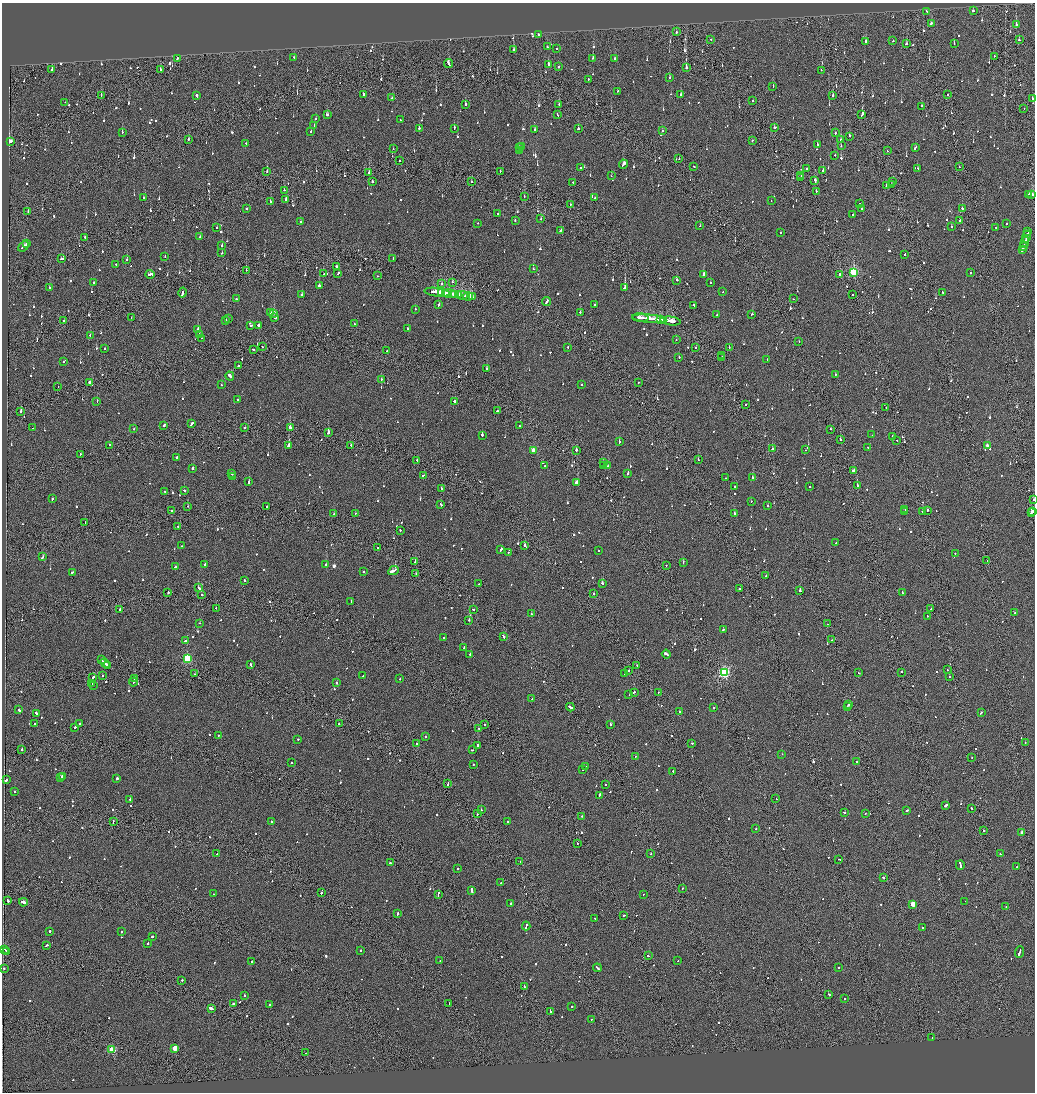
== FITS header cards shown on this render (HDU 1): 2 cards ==
NAXIS1  =                 2065
NAXIS2  =                 2180

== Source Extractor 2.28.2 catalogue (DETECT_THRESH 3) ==
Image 2065 x 2180 px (HDU 1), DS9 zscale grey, zoomed out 1/2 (1 PNG px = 2 x 2 image px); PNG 1037 x 1094 px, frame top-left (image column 1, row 2179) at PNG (2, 3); each listed source drawn as its Kron ellipse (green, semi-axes under 4 px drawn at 4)
Background -0.134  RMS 0.067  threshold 0.2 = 3 sigma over >= 5 px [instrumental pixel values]
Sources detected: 1284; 69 cannot appear on this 1/2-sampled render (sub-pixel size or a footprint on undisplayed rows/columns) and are neither listed nor drawn; of the other 1215, the 500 brightest by FLUX_AUTO listed and drawn (715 fainter detections omitted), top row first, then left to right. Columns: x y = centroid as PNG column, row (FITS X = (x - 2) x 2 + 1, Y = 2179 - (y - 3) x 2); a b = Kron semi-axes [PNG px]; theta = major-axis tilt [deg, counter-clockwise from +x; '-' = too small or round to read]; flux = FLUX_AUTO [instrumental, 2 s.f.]
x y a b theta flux
927 11 2 2 - 270
973 11 2 2 - 360
931 23 3 2 - 270
1016 25 2 2 - 800
676 32 3 1 - 140
538 34 2 2 - 1900
711 39 2 2 - 170
1019 40 2 2 - 170
866 41 2 2 - 170
893 41 2 2 - 140
906 44 2 2 - 230
954 44 2 2 - 250
547 47 2 2 - 110
557 49 2 2 - 210
514 50 2 2 - 440
994 56 2 2 - 120
294 57 2 2 - 120
593 58 2 2 - 220
615 58 2 2 - 260
177 59 2 2 - 230
448 64 4 2 - 210
548 64 2 2 - 320
559 67 2 2 - 97
686 68 2 2 - 1300
52 69 2 2 - 230
160 69 2 2 - 110
821 70 2 1 - 150
669 77 2 2 - 400
588 79 2 2 - 250
773 86 2 2 - 89
618 91 2 2 - 200
364 94 4 2 - 250
948 94 2 1 - 220
681 95 3 2 - 97
101 96 2 1 - 120
197 96 3 2 - 240
832 96 2 2 - 180
392 98 2 2 - 250
1032 98 2 2 - 110
752 101 2 2 - 180
65 102 2 2 - 97
465 104 2 2 - 360
559 105 2 1 - 100
922 106 2 2 - 170
1024 109 2 2 - 120
327 115 3 2 - 280
558 115 4 2 - 240
862 115 3 2 - 350
316 119 2 2 - 100
400 120 2 2 - 160
314 126 2 2 - 350
774 127 2 2 - 280
419 128 2 2 - 520
454 128 3 2 - 110
578 128 2 2 - 130
535 130 2 2 - 190
311 131 2 2 - 87
662 131 2 2 - 86
122 132 2 2 - 380
835 133 2 2 - 190
849 136 2 2 - 400
188 139 2 2 - 180
840 139 2 2 - 130
752 140 2 2 - 600
11 141 3 2 - 340
246 143 2 2 - 230
817 144 2 2 - 230
841 146 2 2 - 100
522 147 3 2 - 290
915 147 3 2 - 190
519 148 2 2 - 450
393 149 2 1 - 150
519 150 3 2 - 610
887 151 2 1 - 120
835 155 2 2 - 110
679 159 2 1 - 130
399 161 2 2 - 93
623 164 4 2 - 350
694 166 2 2 - 180
580 167 2 2 - 150
959 167 2 1 - 93
806 169 2 2 - 110
918 169 2 2 - 190
823 170 2 2 - 270
500 171 2 1 - 100
267 172 2 2 - 180
369 172 2 2 - 150
801 175 2 2 - 150
611 176 2 1 - 120
800 178 2 2 - 130
815 180 3 2 - 440
372 181 2 2 - 290
472 181 2 1 - 140
893 181 2 1 - 200
573 182 2 2 - 220
891 184 2 1 - 220
886 186 2 1 - 180
284 190 2 2 - 230
816 191 2 2 - 140
1029 194 2 2 - 110
1032 194 4 2 - 350
524 197 2 1 - 100
144 198 3 2 - 110
595 198 2 1 - 97
286 199 3 2 - 97
270 201 2 2 - 190
771 201 2 2 - 160
570 204 2 1 - 110
860 204 2 2 - 140
246 208 2 2 - 280
862 209 2 2 - 100
962 209 2 2 - 230
28 211 2 1 - 110
498 214 2 2 - 160
853 215 2 2 - 110
541 219 2 2 - 120
515 220 2 2 - 140
300 221 2 2 - 120
960 221 2 2 - 92
478 223 2 2 - 100
1006 224 2 2 - 160
700 226 2 2 - 110
217 227 2 2 - 110
951 227 2 2 - 92
996 227 2 2 - 130
560 230 3 2 - 220
1028 232 3 1 - 280
781 233 2 2 - 140
1027 236 6 2 73 580
85 237 2 2 - 300
200 237 2 2 - 86
1025 242 5 2 - 300
26 244 3 1 - 180
23 246 6 2 41 440
222 246 2 2 - 230
1023 246 3 2 - 290
1022 249 3 2 - 270
222 253 2 2 - 130
904 255 2 2 - 130
165 256 2 2 - 94
393 258 2 1 - 120
62 259 3 2 - 210
127 260 2 2 - 160
116 264 2 1 - 210
337 266 2 2 - 240
533 269 2 2 - 130
246 270 2 1 - 110
338 273 2 2 - 180
854 273 3 3 - 1200
971 273 2 2 - 310
150 274 4 2 - 460
324 274 2 2 - 91
703 275 2 2 - 670
840 275 3 2 - 240
378 276 2 2 - 110
676 280 2 2 - 250
94 282 2 2 - 140
453 282 2 2 - 340
710 283 2 2 - 110
442 284 2 2 - 140
319 286 3 2 - 120
49 288 2 2 - 250
625 288 3 2 - 2000
183 292 5 2 - 420
437 292 13 2 -7 2100
723 292 2 2 - 110
942 292 3 2 - 160
441 293 3 2 - 410
450 294 8 2 -9 1000
454 294 4 2 - 790
852 294 2 1 - 110
302 295 2 2 - 250
459 295 3 2 - 380
462 295 6 2 -5 750
468 296 5 1 - 460
472 297 4 2 - 500
236 299 2 2 - 100
793 299 2 1 - 150
546 302 4 2 - 200
439 305 3 2 - 190
595 305 2 2 - 170
694 305 2 1 - 87
415 309 2 2 - 100
580 312 2 2 - 130
270 313 2 2 - 120
274 313 3 2 - 520
752 314 2 2 - 130
716 315 2 2 - 200
131 318 2 1 - 220
275 318 3 2 - 1000
640 318 8 2 -3 920
228 319 2 2 - 170
649 319 17 2 -5 1700
661 319 4 2 - 600
226 320 2 2 - 360
663 320 2 2 - 450
64 321 2 2 - 450
670 321 10 2 -7 1200
354 324 2 2 - 87
258 325 2 2 - 1100
251 326 3 2 - 140
408 328 2 2 - 93
198 330 2 2 - 1900
90 335 2 2 - 170
199 335 2 2 - 670
201 338 2 2 - 210
676 340 2 2 - 94
799 341 2 1 - 98
262 347 2 2 - 90
568 347 2 1 - 91
729 347 2 1 - 96
105 348 2 2 - 92
695 348 2 1 - 120
253 349 2 2 - 100
387 351 2 2 - 150
722 356 2 1 - 230
679 357 2 2 - 150
721 358 2 1 - 400
767 360 2 2 - 400
64 362 2 2 - 96
238 366 2 2 - 200
486 369 2 2 - 940
835 374 2 2 - 140
230 376 4 2 - 610
381 379 2 2 - 110
90 382 2 2 - 1100
638 382 2 1 - 87
581 384 2 2 - 110
221 385 2 2 - 110
58 386 2 1 - 170
237 400 2 2 - 210
454 401 2 2 - 1400
97 402 3 2 - 260
746 404 2 1 - 1200
886 407 2 2 - 96
21 411 2 1 - 580
497 411 2 2 - 270
191 424 4 2 - 250
164 425 3 2 - 250
519 426 2 1 - 90
33 428 2 1 - 120
245 428 2 2 - 100
290 428 2 2 - 2900
134 429 2 1 - 170
831 429 2 2 - 120
328 432 2 2 - 850
482 435 2 2 - 450
872 435 2 1 - 140
892 437 3 2 - 460
840 439 2 2 - 230
897 440 2 1 - 370
619 442 2 2 - 200
110 445 2 2 - 120
351 445 2 2 - 120
289 446 2 2 - 2200
987 446 3 2 - 140
868 447 2 2 - 110
773 449 3 2 - 210
533 450 3 2 - 210
576 450 2 2 - 420
806 450 2 2 - 130
81 454 2 2 - 120
176 457 2 2 - 150
698 459 2 2 - 110
417 460 2 2 - 170
603 462 2 2 - 220
604 465 2 2 - 120
545 466 2 2 - 91
607 466 3 2 - 310
193 468 2 2 - 680
853 471 3 2 - 260
628 473 3 2 - 250
232 474 2 2 - 110
423 475 3 2 - 150
232 477 2 2 - 110
752 477 2 2 - 310
726 478 2 2 - 120
249 482 2 2 - 320
577 482 3 2 - 860
857 486 2 2 - 180
735 487 3 2 - 130
809 487 2 2 - 88
442 489 2 2 - 170
184 490 2 2 - 150
165 492 2 2 - 140
52 499 2 2 - 91
1034 499 2 1 - 110
751 501 2 2 - 120
441 504 3 2 - 140
188 506 2 1 - 91
267 506 2 2 - 170
768 506 2 2 - 130
905 510 2 2 - 89
927 510 2 2 - 190
172 511 2 2 - 710
905 511 2 1 - 95
1033 511 3 2 - 1900
923 512 3 2 - 190
355 513 2 2 - 150
734 513 2 2 - 410
1031 513 2 1 - 1700
334 514 2 2 - 100
85 523 2 2 - 120
178 526 2 1 - 130
400 531 2 2 - 230
836 543 2 2 - 110
525 545 3 2 - 550
181 546 2 1 - 86
378 547 2 1 - 110
501 550 4 2 - 210
599 550 2 2 - 120
508 552 2 2 - 93
955 553 2 2 - 170
43 557 3 2 - 290
415 561 2 1 - 670
987 561 2 1 - 86
683 562 3 2 - 95
205 564 3 2 - 150
326 565 2 2 - 140
666 566 2 1 - 160
175 567 2 2 - 290
394 571 6 2 26 1800
72 572 2 1 - 190
363 572 2 2 - 110
416 573 2 1 - 92
766 576 2 2 - 93
244 580 2 2 - 120
602 583 3 2 - 250
478 584 2 2 - 110
198 588 3 2 - 660
739 589 2 2 - 260
800 591 2 2 - 330
168 592 2 2 - 120
902 592 2 2 - 140
593 594 2 2 - 120
202 595 2 2 - 160
351 601 3 2 - 210
216 608 2 2 - 100
120 609 2 2 - 1200
473 609 2 2 - 150
931 609 2 2 - 130
531 613 2 2 - 110
1014 613 2 1 - 93
927 616 2 2 - 130
469 620 2 2 - 180
200 623 2 2 - 300
827 624 2 1 - 130
723 630 2 2 - 340
503 636 3 2 - 220
444 637 2 2 - 220
832 640 2 1 - 130
185 641 2 2 - 540
464 648 2 2 - 140
666 654 4 2 - 330
470 655 2 2 - 590
187 659 3 3 - 1000
101 660 3 2 - 200
105 663 5 2 - 620
107 665 2 1 - 140
251 665 3 2 - 210
637 665 2 1 - 100
629 670 2 2 - 300
947 670 2 2 - 90
724 672 3 3 - 2000
902 672 2 1 - 120
859 673 2 2 - 93
194 674 2 2 - 98
625 674 2 2 - 280
102 675 2 1 - 140
363 676 2 1 - 97
949 677 2 2 - 100
93 678 3 2 - 270
135 679 3 2 - 170
400 679 2 2 - 110
133 682 4 2 - 210
337 683 2 2 - 100
92 684 2 1 - 120
93 685 2 1 - 200
634 692 3 2 - 210
658 693 2 1 - 110
629 695 2 2 - 110
532 699 2 1 - 99
848 705 2 1 - 97
570 707 4 2 - 400
714 707 2 2 - 310
847 707 2 2 - 100
19 710 3 2 - 210
679 712 2 2 - 400
36 713 3 2 - 250
981 713 3 2 - 94
79 723 2 2 - 95
34 724 2 2 - 160
339 724 2 2 - 160
610 724 2 2 - 610
485 725 2 1 - 210
75 728 3 2 - 190
479 728 2 2 - 380
218 735 2 2 - 130
426 737 2 2 - 99
298 739 2 2 - 90
1025 742 2 1 - 130
691 743 3 2 - 140
417 744 2 2 - 250
478 746 3 2 - 320
22 749 2 2 - 210
472 750 2 2 - 280
782 754 2 1 - 300
635 756 2 1 - 130
972 757 2 1 - 110
857 761 2 2 - 110
291 762 2 2 - 91
473 765 2 2 - 95
586 767 3 2 - 89
583 769 2 2 - 140
673 771 2 2 - 340
62 776 2 2 - 350
60 778 2 1 - 310
117 778 2 2 - 770
6 780 3 2 - 300
448 784 3 1 - 280
605 784 2 2 - 160
15 792 2 2 - 100
599 795 3 2 - 150
130 799 2 2 - 110
776 799 2 2 - 170
946 805 3 2 - 400
972 808 3 2 - 200
481 809 2 1 - 140
906 810 3 2 - 120
844 812 2 2 - 190
865 813 2 2 - 110
478 814 3 2 - 100
582 816 2 1 - 120
508 821 2 2 - 120
113 822 3 1 - 120
272 822 2 2 - 100
756 829 2 2 - 180
984 830 2 2 - 96
1022 833 3 2 - 110
577 843 2 1 - 410
217 854 2 2 - 97
651 854 2 1 - 190
1000 854 2 2 - 140
838 859 3 1 - 300
520 862 2 2 - 150
390 863 2 2 - 210
960 865 5 2 - 360
1017 867 2 2 - 120
458 868 2 2 - 210
883 877 2 2 - 480
501 883 2 2 - 180
683 888 2 1 - 190
472 890 4 2 - 310
321 893 2 2 - 120
214 894 2 1 - 190
438 894 4 1 - 250
643 895 2 2 - 110
8 900 3 2 - 340
965 901 2 1 - 140
23 902 4 2 - 670
511 903 2 2 - 160
913 904 3 3 - 240
1006 906 2 2 - 260
398 914 3 2 - 120
624 915 2 2 - 120
594 918 2 2 - 150
526 926 4 2 - 370
922 927 2 2 - 110
50 931 2 1 - 570
121 932 2 2 - 150
152 936 2 2 - 140
148 943 2 2 - 140
46 945 3 2 - 170
5 949 3 1 - 110
360 950 2 2 - 140
7 952 4 2 - 200
1019 952 6 2 69 430
648 956 2 2 - 210
440 960 2 2 - 110
678 961 2 2 - 96
251 962 2 2 - 170
838 967 2 2 - 420
4 968 2 2 - 130
597 968 4 2 - 300
182 980 2 2 - 160
524 987 3 2 - 160
829 994 3 2 - 230
245 995 2 2 - 150
844 999 2 2 - 130
449 1003 3 2 - 170
233 1004 2 2 - 120
270 1004 2 2 - 140
572 1007 2 1 - 150
211 1008 4 2 - 1500
550 1011 3 2 - 540
591 1019 2 2 - 120
932 1038 2 1 - 7400
175 1048 3 3 - 280
112 1050 3 3 - 550
306 1053 2 1 - 150
At the frame edge (FLAGS 8, measured only in part): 2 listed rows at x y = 1034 499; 4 968
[715 fainter detections neither listed nor drawn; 69 sub-pixel or undisplayed-footprint detections neither listed nor drawn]